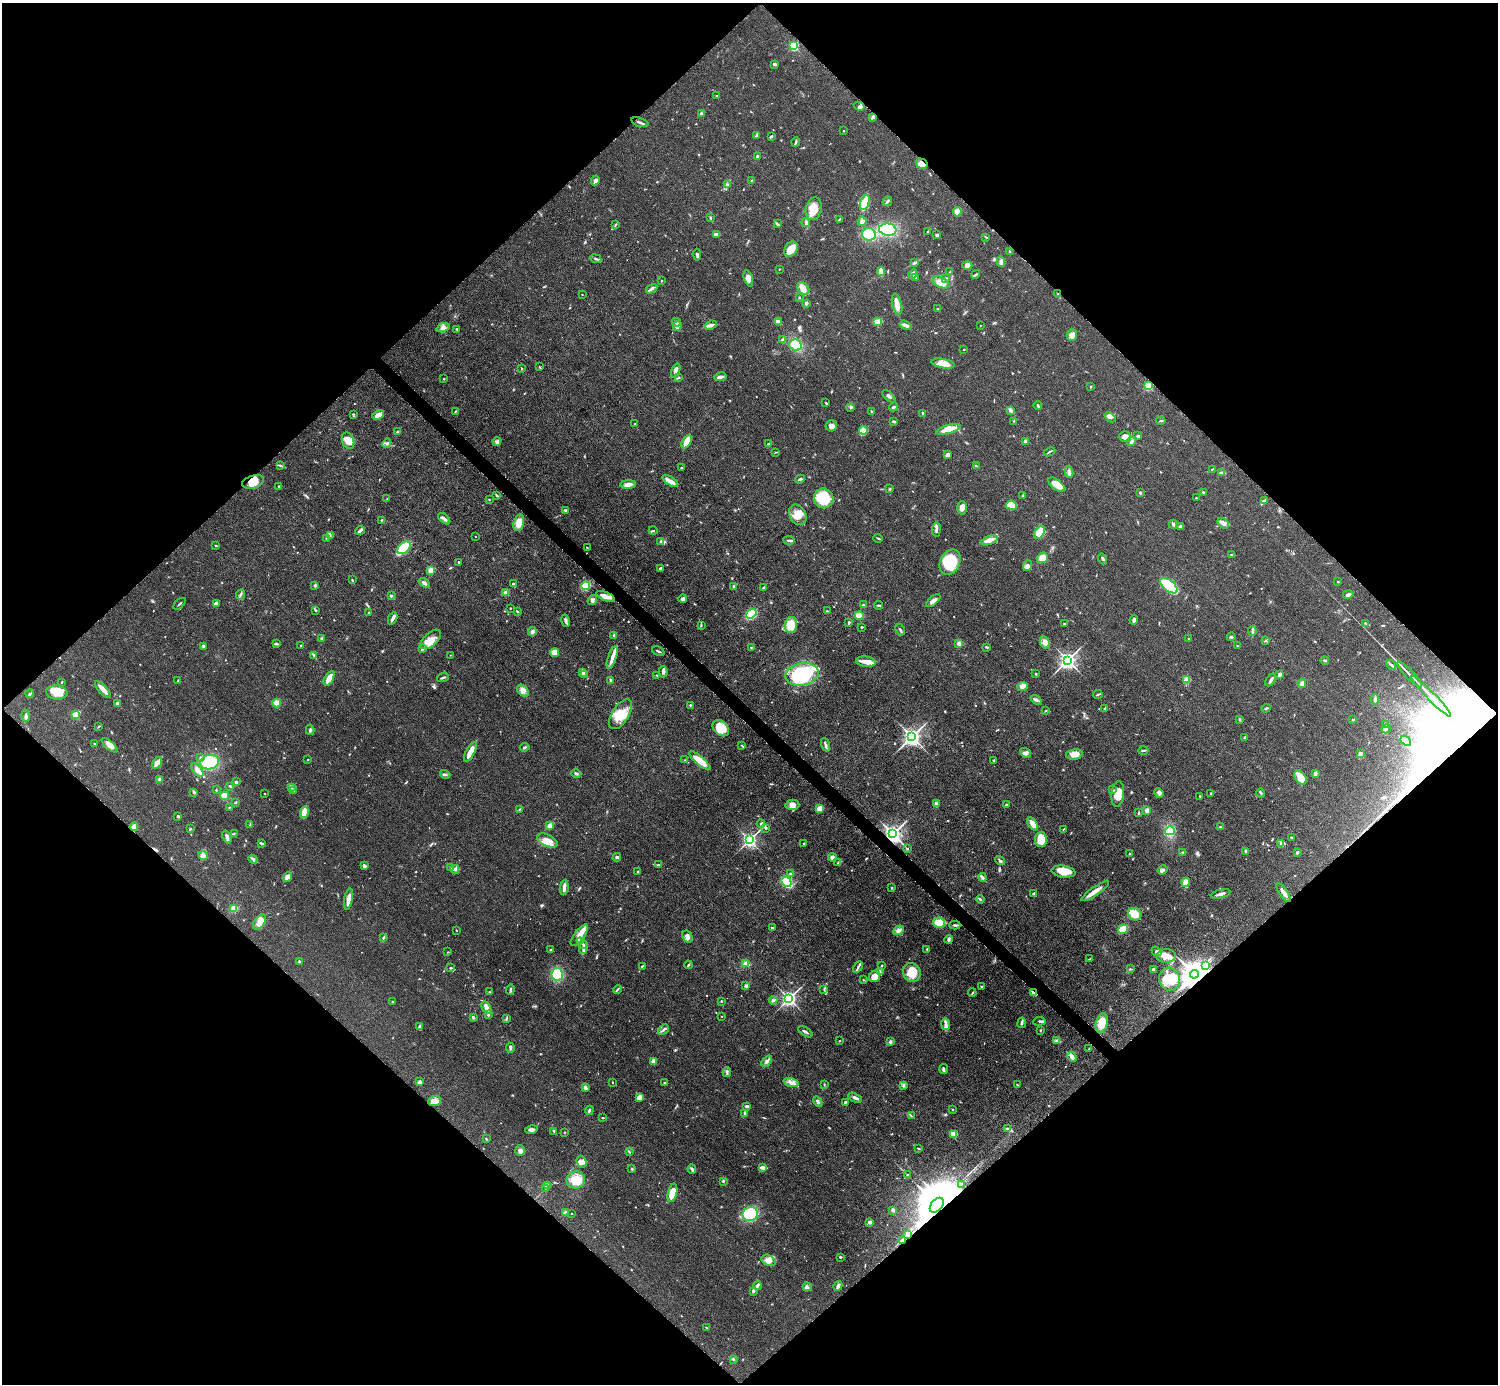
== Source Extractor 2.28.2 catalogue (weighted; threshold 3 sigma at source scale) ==
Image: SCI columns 8-5991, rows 306-5833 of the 5993 x 5993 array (HDU 1 of 3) = the unmasked area's bounding box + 8 px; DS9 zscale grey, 4 x 4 block average (1 PNG px = mean of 4 x 4 image px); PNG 1500 x 1386 px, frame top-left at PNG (2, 3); each listed source drawn as its Kron ellipse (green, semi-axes under 4 px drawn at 4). Shown black and unused: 51% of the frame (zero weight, under 3 of 5 exposures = <1% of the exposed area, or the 3 px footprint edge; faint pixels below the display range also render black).
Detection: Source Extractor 2.28.2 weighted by HDU 2 'WHT'. Background 0.0505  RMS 0.0053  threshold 0.0239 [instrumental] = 3 sigma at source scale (4.5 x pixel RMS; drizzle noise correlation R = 1.50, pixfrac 1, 0.05/0.05 arcsec/px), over >= 5 px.
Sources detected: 848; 4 too faint to see at this stretch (4 x 4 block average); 5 inside a brighter object's white glare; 3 cosmic-ray / hot-pixel residue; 3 long thin detections or spike segments (spike, bleed or trail) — neither listed nor drawn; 16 coinciding with a brighter row at this scale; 59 inside a brighter listed object's ellipse — not listed separately; of the other 758, all 500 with FLUX_AUTO >= 1.71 (the completeness limit of this list) listed and drawn (258 fainter detections not listed), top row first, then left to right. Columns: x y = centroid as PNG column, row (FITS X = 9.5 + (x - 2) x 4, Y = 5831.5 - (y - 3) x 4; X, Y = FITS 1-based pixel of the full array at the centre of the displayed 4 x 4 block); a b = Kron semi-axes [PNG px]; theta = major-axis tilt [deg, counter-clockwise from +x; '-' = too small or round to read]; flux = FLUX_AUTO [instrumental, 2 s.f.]
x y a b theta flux
794 46 2 2 - 310
775 64 3 2 - 12
717 95 3 2 - 2.3
859 106 5 3 - 8
701 114 3 2 - 5.6
873 118 3 2 - 3.1
640 122 9 2 -18 7.3
844 131 2 2 - 1.9
757 136 4 3 - 7.3
771 136 3 2 - 4
796 142 5 2 - 5.7
757 156 3 2 - 4.8
922 164 6 5 - 45
595 180 5 3 - 12
752 180 3 2 - 2.8
728 184 3 2 - 4.5
887 201 5 2 - 5.7
865 203 8 3 69 74
814 209 11 8 78 47
957 212 5 4 - 32
710 217 3 2 - 2.8
839 219 4 2 - 3.2
862 221 4 3 - 10
806 223 4 2 - 6.6
778 224 2 2 - 1.7
615 225 3 2 - 2.4
888 230 9 6 -6 210
928 231 3 2 - 1.9
716 234 4 2 - 11
869 234 7 6 - 70
937 235 2 2 - 8.2
986 237 4 2 - 2.5
791 249 8 6 55 36
1009 251 2 2 - 2.5
697 255 6 2 -84 6.2
596 259 6 2 -24 5.7
1001 261 5 3 - 11
915 263 3 2 - 3.8
967 265 5 4 - 15
779 269 2 2 - 1.8
881 271 4 2 - 30
950 272 3 2 - 2.7
913 274 5 2 - 15
976 274 5 2 - 5
915 277 3 2 - 3.6
748 278 8 4 -72 25
946 278 3 2 - 3.2
662 281 2 2 - 3
941 282 9 5 -26 27
803 288 7 5 -48 23
652 289 6 3 33 9.1
582 294 2 2 - 1.7
1058 294 2 2 - 11
799 298 2 2 - 1.8
806 303 4 3 - 5
897 304 11 4 -75 24
938 309 2 2 - 1.7
676 322 4 2 - 8.1
778 322 2 2 - 21
877 322 4 3 - 24
711 325 6 4 24 11
905 325 6 3 -17 11
980 325 2 2 - 1.9
677 326 5 3 - 16
443 328 7 4 17 13
457 329 2 2 - 3.6
1072 335 6 5 - 17
783 340 3 3 - 6.7
795 345 6 5 - 52
964 349 2 2 - 2.2
943 363 12 4 -11 27
540 367 3 2 - 2.2
522 369 3 2 - 2.4
676 371 7 3 68 17
679 377 2 2 - 3.1
720 377 6 2 9 14
444 378 2 2 - 2
1148 386 2 2 - 230
1090 387 2 2 - 2.8
889 396 8 2 -41 5.8
826 403 3 2 - 3.2
1038 406 4 2 - 3.9
851 407 3 3 - 4.6
894 407 4 2 - 6.2
1011 410 3 2 - 4
455 411 4 2 - 2.3
872 411 3 2 - 4.9
923 413 3 2 - 3.6
353 414 3 2 - 2.2
378 415 6 3 22 25
1110 417 6 3 -39 11
894 421 3 2 - 4.5
1014 421 2 2 - 1.8
1161 421 5 2 - 3.6
635 424 2 2 - 2.7
831 426 6 5 - 12
948 429 12 4 16 51
863 430 4 3 - 30
398 432 4 2 - 5
1138 436 3 2 - 5.9
1125 437 6 5 - 17
348 441 8 6 -70 45
497 441 4 3 - 6.8
687 441 7 4 60 38
1026 441 4 3 - 9.4
1131 441 5 3 - 8.8
387 443 5 3 - 5.6
768 444 2 2 - 3.6
775 452 3 2 - 2.1
1049 452 6 2 25 3.9
948 455 3 2 - 28
281 466 2 2 - 1.8
976 466 3 2 - 3.2
681 468 2 2 - 8.1
1212 469 4 2 - 1.7
1069 472 6 3 -80 9.5
1222 473 4 2 - 8.8
800 479 5 2 - 4.8
670 481 9 3 -33 15
253 482 11 6 16 43
628 484 8 3 3 21
1057 485 10 5 -37 36
279 486 3 2 - 2.1
890 489 3 2 - 3
1140 492 2 2 - 5.8
1203 492 3 2 - 3.6
497 495 2 2 - 2.4
1023 495 3 2 - 4.5
824 498 10 9 - 110
1196 498 2 2 - 2.5
387 499 2 2 - 1.8
489 500 2 2 - 2.5
1264 501 4 3 - 6.8
1011 505 5 4 - 76
962 508 7 4 90 16
565 510 4 2 - 3.9
798 515 10 8 -59 36
444 519 7 3 -41 9.3
381 520 2 2 - 3.5
519 523 9 5 75 37
1223 523 6 4 -37 17
1173 524 4 2 - 6.1
1180 527 3 3 - 9.3
936 529 7 2 83 8.1
360 530 5 2 - 10
653 530 4 2 - 2.1
1040 532 7 4 57 71
330 535 4 2 - 3.9
476 537 2 2 - 2.1
326 538 2 2 - 2.2
878 538 5 2 - 2.9
789 540 5 2 - 5.5
989 540 9 4 20 27
661 541 3 2 - 5.4
216 546 2 2 - 3.2
587 547 2 2 - 2.2
404 548 8 5 40 140
1231 555 3 2 - 2.7
1042 558 6 5 - 38
1103 559 6 2 -64 6.6
459 562 2 2 - 2.8
950 562 13 9 63 130
1028 566 5 4 - 11
660 568 3 3 - 4.5
430 570 3 3 - 20
352 580 3 2 - 3.2
1338 582 2 2 - 2.8
424 583 6 2 -38 11
513 584 3 2 - 3.1
315 585 3 2 - 5
585 586 4 3 - 82
734 586 3 2 - 3.4
1169 586 10 5 -39 160
763 587 3 2 - 2.5
506 593 2 2 - 67
241 594 5 2 - 5.6
1348 594 5 2 - 11
391 596 2 2 - 5.6
606 596 10 4 -23 24
683 599 4 3 - 11
592 600 5 4 - 7.6
933 601 8 3 40 19
179 604 7 2 41 3.6
216 604 3 3 - 19
863 605 3 2 - 2.8
878 605 4 2 - 3.6
510 608 2 2 - 1.9
315 610 3 2 - 3.1
517 611 2 2 - 2.1
827 611 3 2 - 2.4
368 612 2 2 - 3.9
751 614 5 3 - 170
859 615 4 4 - 21
393 618 6 2 64 11
1134 620 5 2 - 11
566 621 6 3 -77 8.6
849 622 3 2 - 4.7
1365 623 3 2 - 2.6
1064 624 2 2 - 3.7
701 625 3 2 - 3.1
791 625 8 6 79 56
862 627 2 2 - 3.2
900 630 6 2 -63 5.4
1252 631 5 2 - 7.4
532 632 5 4 - 7.3
614 635 3 2 - 4.4
1231 637 4 3 - 4.8
322 638 3 3 - 4.3
431 639 12 6 42 31
1189 639 4 2 - 2.6
1266 641 3 2 - 2.4
1045 642 7 5 -63 18
959 643 3 3 - 9.2
277 644 4 2 - 3.1
301 645 3 2 - 1.9
203 646 2 2 - 2.9
1237 646 2 2 - 2.4
751 647 2 2 - 5.6
987 647 3 2 - 4.1
422 649 3 2 - 6.2
658 651 6 2 -26 5.2
554 652 5 4 - 33
314 655 4 2 - 4
450 655 2 2 - 2
612 657 12 3 71 19
1068 660 3 3 - 1700
1325 660 4 2 - 3.5
866 662 10 5 -7 23
1391 665 6 2 -40 6.3
582 672 4 2 - 7.9
663 672 5 3 - 8.8
584 674 4 2 - 4.6
802 674 17 11 12 250
1036 674 2 2 - 4.5
1410 674 17 2 -46 15
657 675 2 2 - 2.9
1280 675 3 2 - 13
329 678 8 3 61 39
443 678 6 2 20 5.6
1186 679 4 2 - 5.8
611 680 3 2 - 7.2
1271 680 7 2 59 11
178 681 3 2 - 4.4
62 682 2 2 - 2.3
1302 683 4 4 - 14
1023 686 5 4 - 13
103 689 10 3 -47 24
523 691 7 4 -46 15
57 692 11 7 -4 50
30 694 4 2 - 5.4
1098 694 5 2 - 3.5
1431 696 28 2 -46 50
1375 699 5 2 - 7.5
1036 700 6 3 -34 6.8
277 703 4 3 - 22
118 704 2 2 - 12
690 705 2 2 - 4.1
1266 708 5 2 - 3.9
1105 709 3 2 - 3.1
1046 711 3 2 - 2.1
621 714 17 8 57 57
76 715 2 2 - 160
26 716 6 2 -84 6.6
1239 719 3 2 - 3.9
1353 720 2 2 - 3.8
1386 724 3 2 - 2.4
98 727 3 2 - 2.5
721 728 9 6 -44 70
1386 729 5 2 - 5
310 730 5 3 - 6
912 737 3 3 - 1800
1245 737 2 2 - 2.7
1406 741 6 3 -41 12
94 744 2 2 - 2.8
109 745 10 3 -41 22
825 745 7 2 -70 7.5
742 746 3 2 - 2.4
525 747 5 2 - 4.3
1143 751 5 2 - 4.5
470 752 11 3 63 50
1025 753 6 4 -35 9.8
1360 753 3 3 - 8.8
1074 754 8 5 12 34
200 757 2 2 - 4.1
308 760 2 2 - 1.8
685 760 3 2 - 2.1
994 760 2 2 - 6.4
700 761 13 3 -40 61
209 762 9 7 9 110
157 763 6 3 52 25
197 770 8 3 -49 24
576 773 5 2 - 5.4
445 774 5 2 - 5.1
1315 774 4 3 - 8.4
1300 778 8 5 -50 43
160 779 3 3 - 7.2
236 782 2 2 - 5.4
230 786 2 2 - 2.5
292 787 3 2 - 3
216 790 2 2 - 2.3
1113 790 3 2 - 4.6
294 791 2 2 - 3.9
194 792 2 2 - 10
1159 793 5 3 - 7.7
1211 793 2 2 - 3
1261 793 5 2 - 3.6
264 794 2 2 - 1.9
1118 794 13 6 83 37
224 796 4 3 - 24
1200 796 2 2 - 2.2
236 802 2 2 - 4.3
936 804 3 2 - 2.7
792 805 7 5 -1 23
1006 805 3 2 - 8.8
229 808 2 2 - 2.1
820 808 4 3 - 36
520 809 3 2 - 2.1
1147 810 3 3 - 13
304 812 6 3 75 46
1138 813 3 2 - 3.2
178 816 3 2 - 3.7
761 823 4 2 - 4.2
1033 824 7 3 -55 31
250 825 3 2 - 3.5
550 826 3 3 - 23
134 827 4 3 - 16
1221 827 3 2 - 2.8
766 828 2 2 - 4.7
190 829 2 2 - 2.9
1063 829 2 2 - 2
1170 831 5 4 - 71
234 833 2 2 - 2
893 834 3 3 - 1900
227 837 7 3 -71 13
1291 837 3 2 - 3.1
1041 839 7 6 - 54
547 840 11 5 -24 33
749 840 2 2 - 1100
261 843 4 2 - 6.4
1281 843 2 2 - 1.9
804 844 2 2 - 3.3
907 849 3 2 - 2.5
1245 851 4 2 - 4.7
1183 852 2 2 - 1.8
1297 852 2 2 - 12
1130 854 3 2 - 2.3
203 855 5 4 - 9.4
617 857 4 3 - 4.5
832 858 4 4 - 12
253 859 5 2 - 5.3
1000 860 5 2 - 4.5
838 862 3 2 - 3.4
658 865 3 2 - 2.4
365 866 3 2 - 4.8
451 868 2 2 - 2.6
455 869 4 4 - 8.4
1163 870 5 3 - 7.8
638 872 2 2 - 2.3
1063 872 12 6 -8 48
791 874 3 2 - 3.7
287 877 5 3 - 14
982 877 4 2 - 12
786 882 5 4 - 94
1186 882 4 3 - 27
564 887 7 2 83 14
891 888 2 2 - 2.6
1095 891 16 3 35 27
1284 893 11 3 -56 17
1033 894 3 2 - 3
1221 894 10 2 15 16
348 899 11 2 79 33
980 899 4 2 - 3.3
234 909 4 3 - 25
1135 914 7 6 - 43
260 922 8 5 54 20
939 923 6 5 - 39
955 925 5 2 - 5.4
772 928 3 2 - 4.4
1123 929 5 3 - 57
456 930 2 2 - 2.1
899 930 5 3 - 13
579 935 13 5 54 30
687 937 6 5 - 14
383 938 2 2 - 6.9
949 939 4 3 - 7.5
582 943 6 2 -51 6.5
583 948 6 3 74 10
927 949 2 2 - 8.1
550 950 3 2 - 3.1
1156 951 5 3 - 8.3
448 952 2 2 - 2
1166 956 10 6 2 30
1089 959 3 2 - 1.8
299 962 3 2 - 4.2
746 964 4 3 - 18
688 965 4 2 - 3.3
642 966 3 2 - 3.2
882 966 2 2 - 1.9
1206 966 2 2 - 1.8
858 967 6 2 60 6.8
451 968 2 2 - 4
1130 969 3 2 - 2.5
1153 970 2 2 - 30
880 971 3 2 - 2.6
912 972 10 8 -63 50
557 974 6 6 - 85
1194 974 4 3 - 4400
874 977 6 5 - 32
1170 979 11 10 - 70
864 980 2 2 - 1.9
746 986 3 3 - 4.3
981 987 3 2 - 3.3
510 990 5 2 - 6.9
617 990 4 2 - 3.2
824 990 4 2 - 2.4
489 992 2 2 - 1.8
972 993 4 2 - 3.4
1034 993 3 2 - 25
789 998 3 2 - 1200
773 1000 4 3 - 5.5
721 1001 3 2 - 2
393 1002 2 2 - 3.5
486 1007 7 3 -61 19
488 1015 2 2 - 4.6
722 1016 2 2 - 1.8
473 1017 2 2 - 7.6
507 1018 4 3 - 4.5
1039 1021 6 3 6 6.1
1022 1023 5 3 - 6.1
1102 1023 10 6 76 48
945 1024 6 3 -79 9.8
419 1026 3 2 - 7.6
663 1030 6 2 44 6.6
1040 1031 3 2 - 3.5
805 1032 8 2 -31 7.1
839 1041 2 2 - 1.8
1056 1041 3 2 - 2.4
890 1042 3 3 - 6.4
510 1048 5 3 - 7.5
1089 1049 3 2 - 2
1072 1057 5 2 - 29
653 1061 3 3 - 21
767 1061 6 3 48 9.2
944 1069 5 2 - 6.8
727 1072 5 2 - 5.5
420 1082 4 3 - 5.9
612 1082 2 2 - 1.9
791 1082 8 3 -15 14
664 1083 2 2 - 2.9
824 1084 2 2 - 1.9
1017 1085 2 2 - 1.9
903 1086 2 2 - 2.8
585 1088 3 2 - 14
639 1097 3 3 - 24
855 1098 7 2 -25 9.5
435 1101 6 5 - 16
818 1101 5 3 - 6.9
845 1102 2 2 - 7.4
747 1106 4 3 - 5.6
953 1109 2 2 - 2.1
589 1110 5 2 - 4.9
744 1113 4 2 - 3.9
911 1116 3 2 - 3
602 1118 3 2 - 2.3
531 1129 6 3 12 8.9
1008 1129 4 2 - 4.7
554 1132 3 2 - 2.6
564 1132 2 2 - 1.9
954 1134 4 3 - 61
486 1139 3 2 - 2.4
919 1149 3 2 - 2.3
520 1150 5 5 - 13
629 1152 3 2 - 2.2
582 1162 6 4 -70 12
763 1168 4 2 - 19
632 1169 2 2 - 3.8
692 1169 5 2 - 5.7
907 1175 2 2 - 2
576 1180 9 8 - 55
723 1181 3 2 - 2.6
961 1184 2 2 - 1.9
547 1185 3 2 - 3.2
545 1188 2 2 - 1.9
673 1193 9 4 76 56
937 1205 8 5 50 22000
893 1211 4 3 - 5.5
566 1212 3 3 - 10
572 1214 2 2 - 1.9
750 1214 8 7 - 140
870 1222 4 3 - 9.6
907 1234 4 3 - 9.1
902 1240 3 2 - 4.3
840 1257 3 2 - 3.9
769 1260 7 5 -29 17
757 1286 4 2 - 9.6
838 1286 5 3 - 12
807 1287 5 3 - 7.1
754 1291 4 2 - 3.8
707 1328 2 2 - 2.1
733 1359 2 2 - 4.5
Overlapping masked pixels (flux is a lower limit): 7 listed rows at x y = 922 164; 1058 294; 606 596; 893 834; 1194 974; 1034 993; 937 1205
Diffuse or blended objects may show on this block-average render without a row.